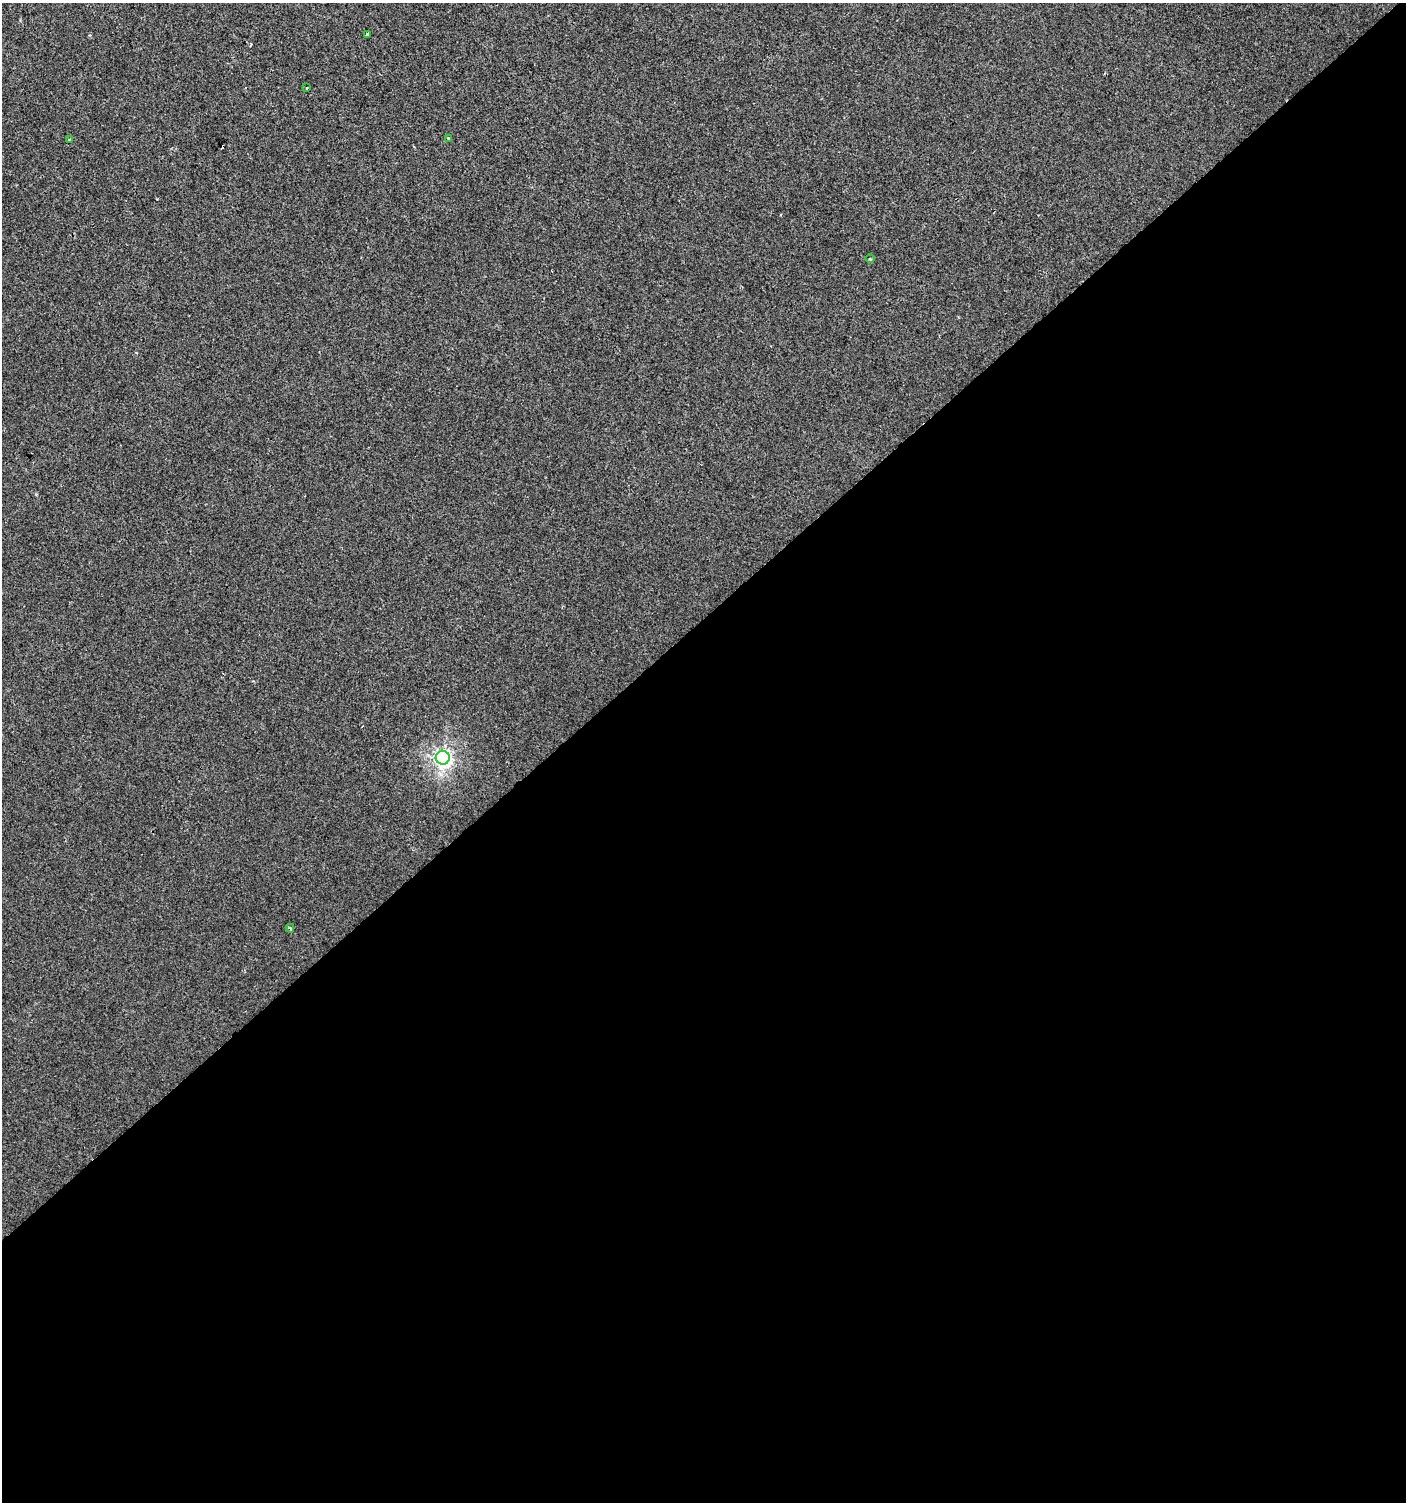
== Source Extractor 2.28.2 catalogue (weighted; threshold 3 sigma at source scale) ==
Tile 15 of 4 x 4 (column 3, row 4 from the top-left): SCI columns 3014-4417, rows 1-1500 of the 5962 x 6005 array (HDU 1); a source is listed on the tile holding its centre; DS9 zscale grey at full resolution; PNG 1408 x 1504 px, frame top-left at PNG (2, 3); each listed source drawn as its Kron ellipse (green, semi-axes under 4 px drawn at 4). Shown black and unused: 59% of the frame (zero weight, under 2 of 3 exposures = <1% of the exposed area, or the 3 px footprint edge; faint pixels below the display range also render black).
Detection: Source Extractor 2.28.2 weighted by HDU 2 'WHT'; one run over the whole footprint, this tile lists its part. Background 0.00128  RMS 0.0057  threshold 0.0255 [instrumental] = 3 sigma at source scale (4.5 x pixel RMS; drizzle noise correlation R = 1.50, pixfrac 1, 0.0396/0.0396 arcsec/px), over >= 5 px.
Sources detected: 7; all 7 listed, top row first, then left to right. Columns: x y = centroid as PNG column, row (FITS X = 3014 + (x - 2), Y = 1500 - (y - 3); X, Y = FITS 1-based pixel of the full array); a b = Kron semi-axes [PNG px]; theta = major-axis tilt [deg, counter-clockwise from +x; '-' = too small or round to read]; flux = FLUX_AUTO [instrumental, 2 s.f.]
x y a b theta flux
367 34 3 3 - 3
306 88 3 2 - 0.47
448 139 3 3 - 2
70 140 3 3 - 0.59
870 259 4 3 - 0.61
443 758 7 7 - 230
290 928 4 3 - 0.98